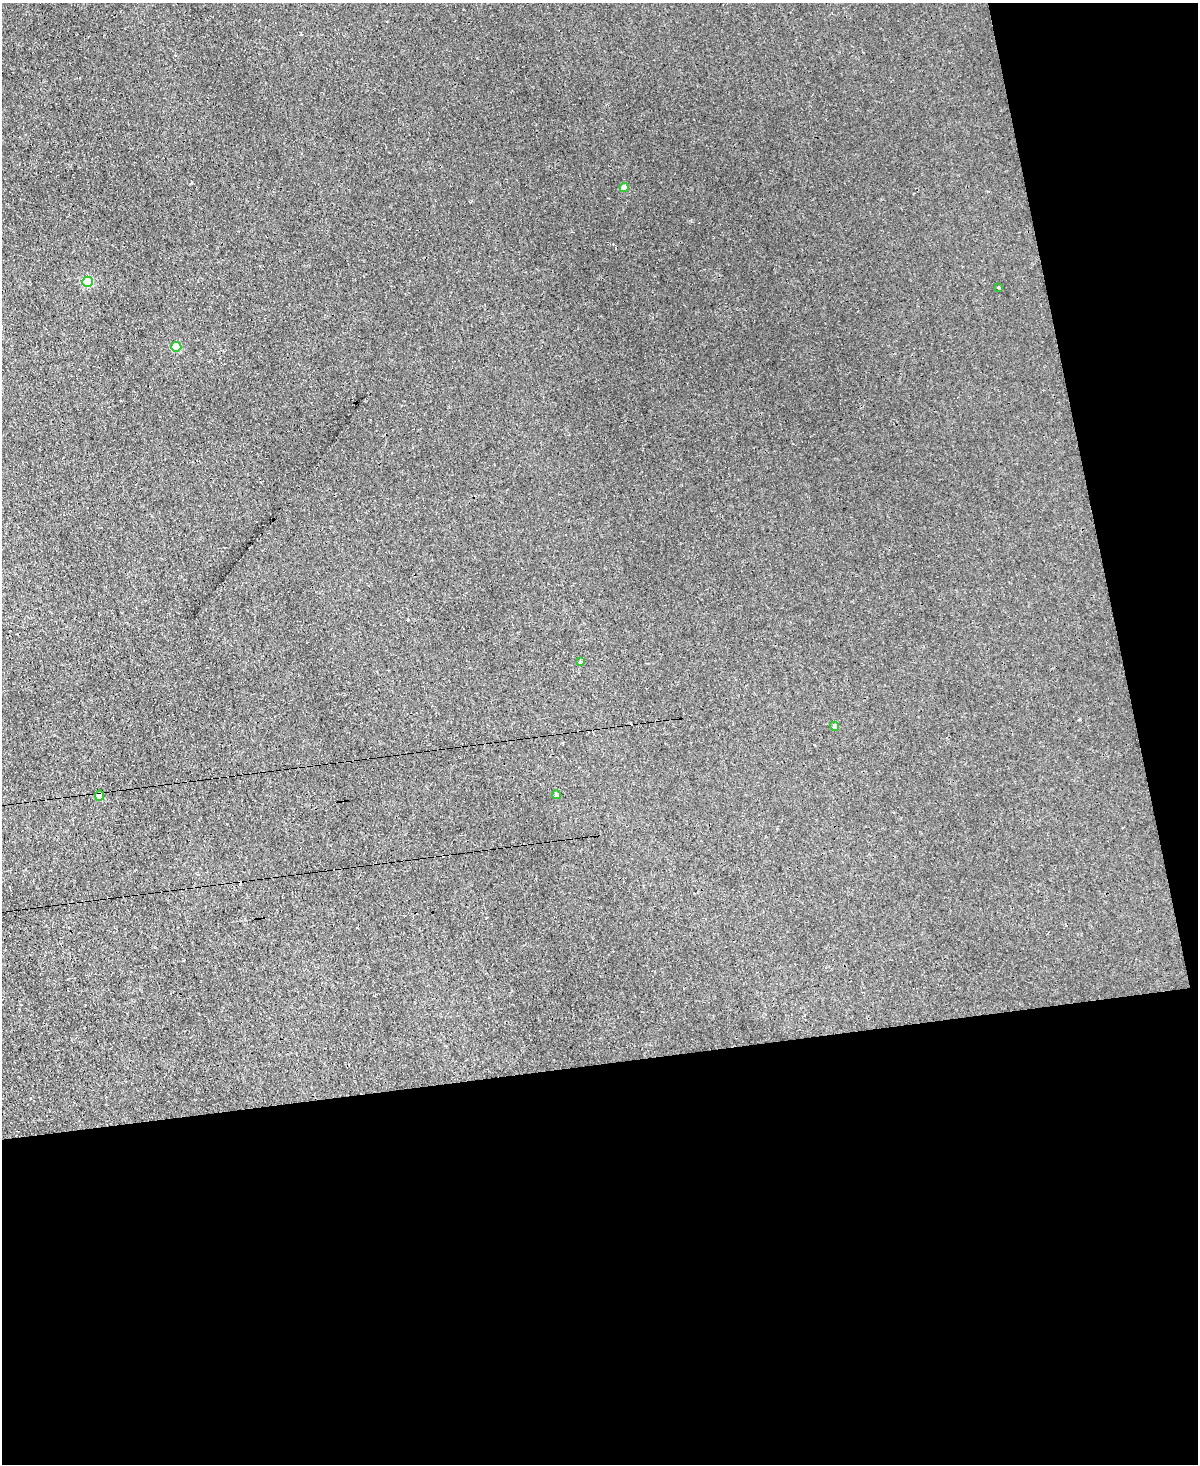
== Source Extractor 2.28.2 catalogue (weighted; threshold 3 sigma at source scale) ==
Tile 12 of 4 x 3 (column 4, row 3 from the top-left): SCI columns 3708-4903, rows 363-1824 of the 5022 x 4996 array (HDU 1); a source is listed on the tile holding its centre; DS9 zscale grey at full resolution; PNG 1200 x 1466 px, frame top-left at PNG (2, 3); each listed source drawn as its Kron ellipse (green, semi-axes under 4 px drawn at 4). Shown black and unused: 34% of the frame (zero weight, under 3 of 4 exposures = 12% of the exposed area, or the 3 px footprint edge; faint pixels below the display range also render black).
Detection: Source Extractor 2.28.2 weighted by HDU 2 'WHT'; one run over the whole footprint, this tile lists its part. Background 0.0188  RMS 0.003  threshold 0.0135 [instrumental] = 3 sigma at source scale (4.5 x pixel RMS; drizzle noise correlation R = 1.50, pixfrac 1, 0.05/0.05 arcsec/px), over >= 5 px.
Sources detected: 9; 1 cosmic-ray / hot-pixel residue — neither listed nor drawn; the other 8 listed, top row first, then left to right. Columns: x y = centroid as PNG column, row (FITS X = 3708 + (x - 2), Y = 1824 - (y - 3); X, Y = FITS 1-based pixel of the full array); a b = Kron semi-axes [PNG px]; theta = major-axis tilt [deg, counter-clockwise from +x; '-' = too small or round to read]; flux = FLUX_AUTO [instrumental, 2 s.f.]
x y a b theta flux
624 188 4 4 - 2.5
88 282 5 5 - 13
999 288 2 2 - 0.29
176 347 5 5 - 8.7
580 662 3 3 - 0.89
834 726 4 4 - 0.58
556 795 4 4 - 0.55
99 796 5 4 - 2.1
Overlapping masked pixels (flux is a lower limit): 1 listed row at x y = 99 796